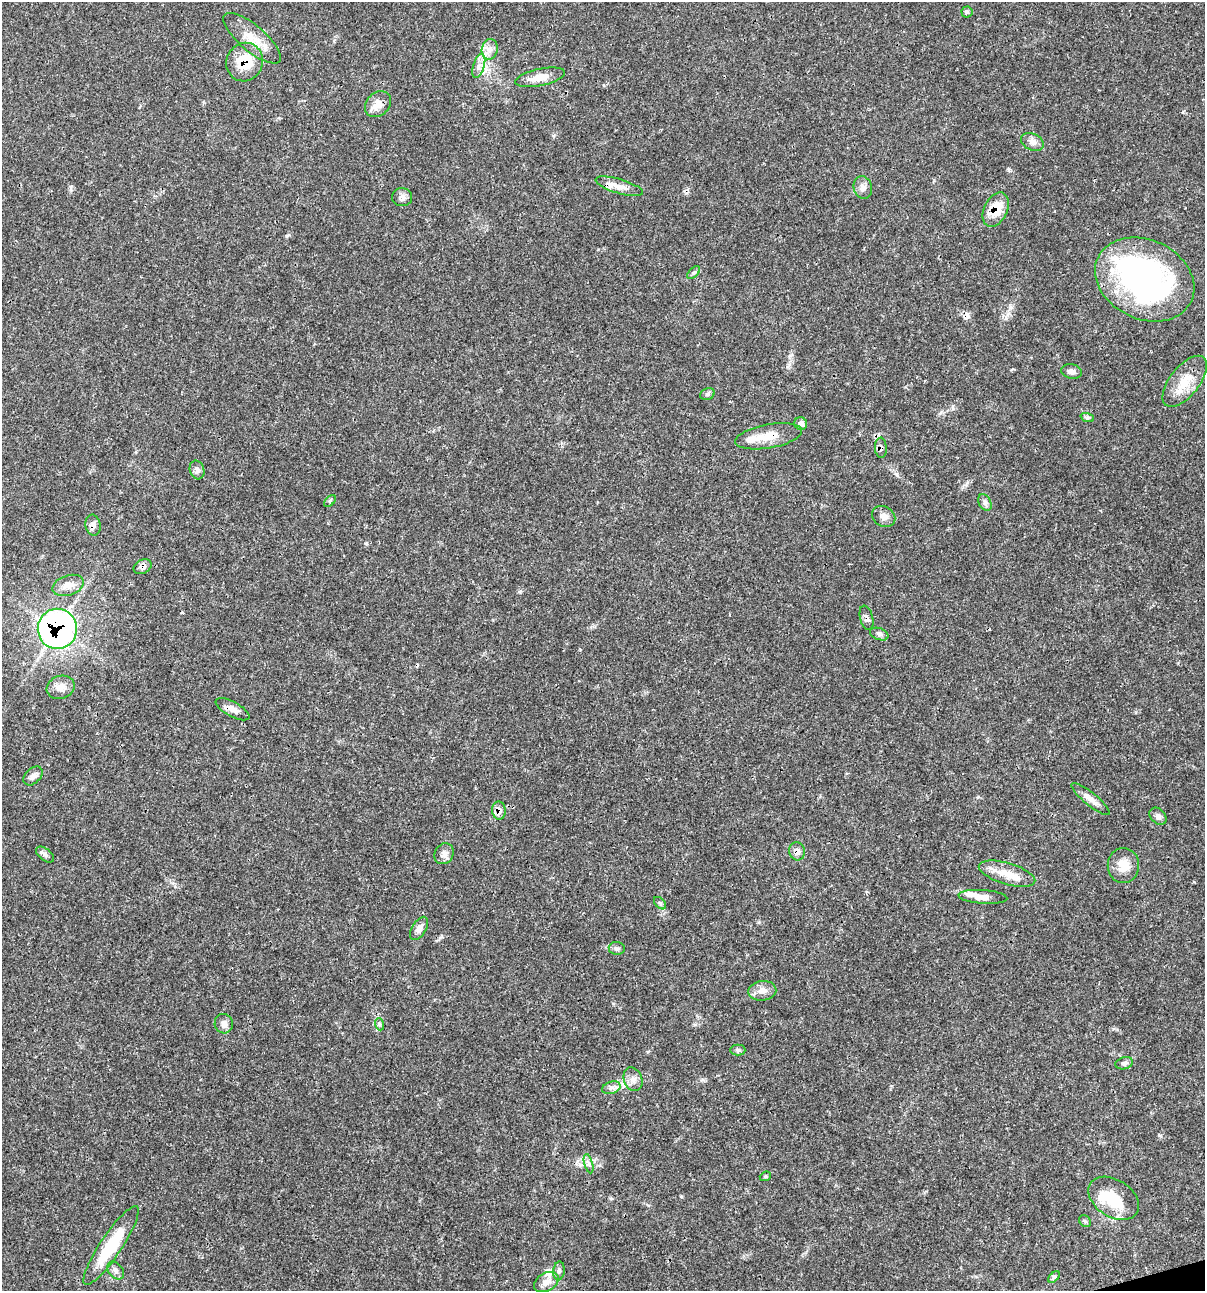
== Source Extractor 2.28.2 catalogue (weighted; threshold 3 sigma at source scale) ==
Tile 6 of 4 x 4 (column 2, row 2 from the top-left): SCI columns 1305-2507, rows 2583-3871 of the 4963 x 5162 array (HDU 1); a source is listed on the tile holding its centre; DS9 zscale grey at full resolution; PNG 1207 x 1293 px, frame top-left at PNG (2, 2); each listed source drawn as its Kron ellipse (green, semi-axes under 4 px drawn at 4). Shown black and unused: <1% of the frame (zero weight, under 3 of 4 exposures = <1% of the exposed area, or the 3 px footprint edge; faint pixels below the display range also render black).
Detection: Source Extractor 2.28.2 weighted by HDU 2 'WHT'; one run over the whole footprint, this tile lists its part. Background 0.0314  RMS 0.002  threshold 0.0091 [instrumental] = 3 sigma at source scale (4.5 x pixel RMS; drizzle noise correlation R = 1.50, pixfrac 1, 0.0396/0.0396 arcsec/px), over >= 5 px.
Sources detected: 69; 2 inside a brighter object's white glare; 1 cosmic-ray / hot-pixel residue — neither listed nor drawn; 4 inside a brighter listed object's ellipse — not listed separately; the other 62 listed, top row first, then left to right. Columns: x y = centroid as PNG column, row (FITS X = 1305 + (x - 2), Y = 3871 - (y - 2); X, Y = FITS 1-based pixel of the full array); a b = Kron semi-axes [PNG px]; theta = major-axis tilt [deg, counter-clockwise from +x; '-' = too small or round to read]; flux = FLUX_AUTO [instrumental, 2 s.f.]
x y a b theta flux
967 12 5 5 - 0.34
252 38 36 13 -40 4
490 49 10 8 80 1.3
245 62 19 18 - 5.8
479 66 12 5 73 1.1
540 77 25 8 12 2.9
378 104 14 11 45 1.8
1032 142 12 8 -25 1
619 186 25 7 -16 1.8
863 187 11 9 -75 1.1
402 197 10 9 - 0.96
996 210 18 11 63 4.7
694 273 8 4 45 0.42
1145 279 52 39 -25 54
1072 371 10 7 -13 0.93
1185 381 30 15 52 4.7
707 394 7 5 22 0.48
1087 417 7 4 -19 0.39
801 424 6 6 - 0.92
769 436 34 12 10 3.8
881 448 10 6 -87 0.73
197 470 9 7 -72 0.75
330 501 7 4 46 0.35
985 502 9 6 -63 0.64
884 516 12 10 -33 1.4
93 525 10 7 -81 0.96
143 567 9 7 27 0.83
68 585 16 10 18 2
866 618 12 6 -75 0.74
57 629 20 19 - 72
879 634 9 6 -21 0.58
61 687 14 11 20 1.7
233 709 19 7 -28 1.5
33 776 11 7 45 0.88
1091 799 24 6 -39 1.5
499 811 9 7 -86 1.6
1158 816 10 7 -46 0.71
797 851 9 8 - 1.2
45 854 10 6 -38 0.66
444 854 11 9 56 1.2
1123 866 17 15 88 3.1
1007 874 29 10 -16 3.6
983 897 24 7 -4 2
660 903 7 4 -45 0.37
419 928 13 7 59 1.1
617 948 8 6 -7 0.53
762 991 14 10 7 1.6
224 1024 10 9 - 1.1
379 1024 6 4 -72 0.34
738 1050 7 5 0 0.48
1124 1063 9 6 15 0.55
633 1079 12 9 -69 1.2
611 1088 9 6 17 0.75
589 1164 10 4 -74 0.58
765 1176 6 4 22 0.27
1114 1198 27 18 -33 7.7
1085 1221 6 5 - 0.34
111 1246 47 10 56 10
116 1270 10 7 -51 0.8
559 1271 9 5 83 0.59
1054 1277 7 4 44 0.37
546 1282 13 9 29 1.8
Overlapping masked pixels (flux is a lower limit): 11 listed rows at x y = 245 62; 996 210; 769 436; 881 448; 93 525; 143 567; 866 618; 57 629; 233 709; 499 811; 797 851
Unlisted compact peaks at least as high as the median listed source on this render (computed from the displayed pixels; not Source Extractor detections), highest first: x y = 1009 170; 1183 112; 1159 1135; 366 543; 897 474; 1194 882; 702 1080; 681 1196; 520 592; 286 236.